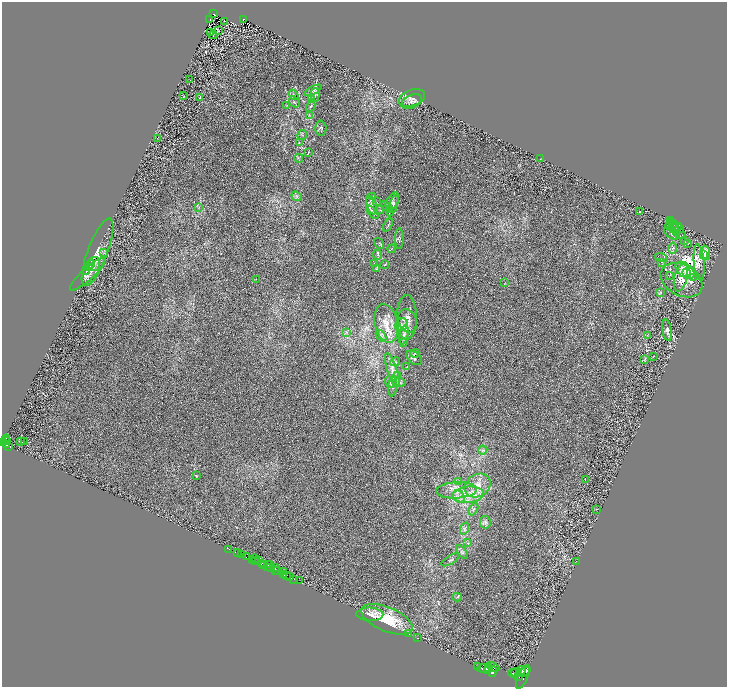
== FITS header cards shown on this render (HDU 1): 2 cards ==
NAXIS1  =                 1450
NAXIS2  =                 1369

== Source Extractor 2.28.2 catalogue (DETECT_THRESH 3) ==
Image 1450 x 1369 px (HDU 1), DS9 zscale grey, zoomed out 1/2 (1 PNG px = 2 x 2 image px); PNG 729 x 689 px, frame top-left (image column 2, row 1369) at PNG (2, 2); each listed source drawn as its Kron ellipse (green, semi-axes under 4 px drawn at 4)
Background 0.392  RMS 0.028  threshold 0.0837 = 3 sigma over >= 5 px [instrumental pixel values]
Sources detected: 201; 39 cannot appear on this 1/2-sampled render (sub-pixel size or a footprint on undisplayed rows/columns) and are neither listed nor drawn; the other 162 listed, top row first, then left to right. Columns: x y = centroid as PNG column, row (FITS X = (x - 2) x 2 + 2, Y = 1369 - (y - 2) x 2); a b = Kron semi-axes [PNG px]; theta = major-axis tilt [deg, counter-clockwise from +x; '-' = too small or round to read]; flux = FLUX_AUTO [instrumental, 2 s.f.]
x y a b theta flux
213 14 2 2 - 39
244 19 3 2 - 54
210 20 2 1 - 1.5
225 21 2 1 - 1.3
218 31 2 1 - 55
211 33 3 2 - 0.95
213 35 4 1 - 2.1
190 80 2 2 - 2
313 90 9 4 29 11
294 95 6 3 -54 7.5
315 95 7 2 89 8.4
184 96 3 2 - 1.4
200 97 3 1 - 2.9
412 98 13 8 18 33
312 99 3 2 - 2.8
294 102 6 4 -46 9.9
412 102 11 6 24 27
287 105 3 2 - 3.8
311 106 6 2 62 4
309 115 4 3 - 5.6
321 128 7 5 -87 9.3
302 135 5 2 - 4.1
157 138 2 1 - 1.3
299 143 3 2 - 2.7
308 153 3 1 - 1.7
299 158 4 2 - 2.9
541 159 2 1 - 1.4
297 196 5 3 - 7.7
373 196 3 2 - 3
392 201 9 5 61 19
377 202 3 2 - 3.3
372 205 9 5 -71 21
386 206 6 2 -40 4.3
393 206 11 3 70 11
199 207 3 2 - 4
390 209 4 2 - 4.3
380 210 4 2 - 4.1
372 212 8 4 -47 14
639 212 2 1 - 2.4
671 221 3 2 - 3.8
673 224 4 2 - 3.8
388 225 7 3 65 6.3
670 225 6 3 80 5.8
676 227 5 2 - 5.5
680 228 3 2 - 1.8
675 229 6 2 -63 3.4
671 234 8 4 -37 11
683 236 4 2 - 2.9
399 238 11 3 89 7.3
685 240 3 2 - 3.1
379 244 6 3 -54 6
688 244 3 1 - 2
673 248 5 3 - 8.6
392 249 4 1 - 2.5
97 252 36 10 69 85
104 253 3 2 - 4.1
705 253 7 4 -87 140
703 254 2 1 - 28
378 255 5 4 - 10
661 258 6 4 -19 7.8
662 262 3 2 - 2.6
699 263 18 5 -84 33
91 264 5 3 - 14
94 264 7 6 - 19
374 264 3 2 - 2.9
384 265 4 2 - 3.1
90 267 4 3 - 41
377 269 4 3 - 5.2
685 270 11 6 -40 91
86 272 2 1 - 3.6
686 273 4 4 - 29
87 274 23 6 42 41
669 275 4 2 - 3.5
681 277 14 6 76 44
693 278 3 3 - 9.1
256 279 3 1 - 1.4
682 280 22 15 -28 95
505 283 3 1 - 1.7
660 293 4 4 - 6.2
407 317 22 10 89 59
407 321 12 9 -65 42
386 323 19 11 -77 90
401 325 7 5 48 21
667 330 11 4 -82 18
347 332 3 2 - 4.6
404 335 10 4 77 20
647 335 3 2 - 3.2
381 336 6 2 -49 6.3
404 342 3 2 - 4.2
415 353 5 4 - 6.6
653 356 2 1 - 1.5
414 358 9 6 -42 14
645 359 4 2 - 3.5
395 362 5 3 - 8.5
407 367 3 2 - 2.1
392 370 18 5 -73 41
398 376 3 2 - 2.9
390 382 6 3 -73 7
400 382 6 3 -5 8.8
393 386 10 3 83 13
6 439 4 2 - 280
6 441 5 2 - 300
20 441 3 2 - 4.7
24 441 2 1 - 2
3 442 2 2 - 530
7 444 4 3 - 280
9 446 3 2 - 170
483 450 4 3 - 7.5
196 476 4 2 - 3.5
585 479 2 1 - 1.9
459 481 4 2 - 5.3
478 485 14 11 34 76
456 490 20 8 3 78
468 495 15 8 5 84
459 497 7 5 -42 23
473 509 6 3 62 10
597 509 3 1 - 1.8
485 522 6 5 - 15
465 529 6 3 73 8.4
468 543 4 2 - 4.5
229 549 2 1 - 23
462 552 8 4 -51 11
238 553 3 2 - 150
242 555 2 2 - 960
246 557 4 2 - 67
254 558 3 2 - 240
252 560 2 1 - 27
259 560 2 1 - 260
450 560 10 3 31 8.6
255 561 2 1 - 340
576 561 2 1 - 1.2
262 564 4 2 - 290
264 564 3 2 - 200
269 564 2 2 - 310
267 567 3 2 - 510
271 568 3 2 - 340
275 568 2 1 - 210
276 570 3 1 - 200
278 570 3 3 - 360
284 572 3 1 - 34
284 574 2 2 - 330
287 575 2 1 - 450
289 577 2 2 - 340
294 579 4 2 - 59
299 581 3 1 - 38
457 597 5 2 - 5
370 614 13 6 -2 36
387 619 27 12 -22 230
409 633 2 1 - 2.4
417 638 2 1 - 1.4
478 667 2 1 - 140
493 667 6 3 -21 3300
484 668 7 4 4 6600
489 668 2 1 - 870
488 671 2 2 - 1500
492 671 5 3 - 3200
521 671 6 2 41 1700
523 672 7 2 24 2300
513 673 5 2 - 2600
515 673 4 3 - 3200
518 676 3 2 - 1400
523 677 13 5 65 3600
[39 sub-pixel or undisplayed-footprint detections neither listed nor drawn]